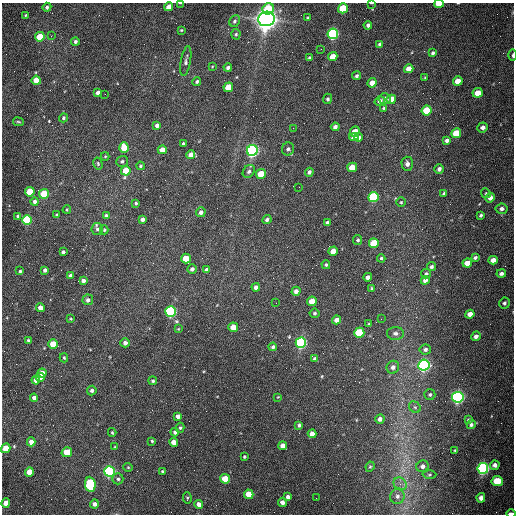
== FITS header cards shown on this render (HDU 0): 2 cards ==
NAXIS1  =                  512 /fastest changing axis
NAXIS2  =                  512 /next to fastest changing axis

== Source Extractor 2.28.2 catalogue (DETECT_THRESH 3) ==
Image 512 x 512 px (HDU 0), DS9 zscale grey, 1 PNG px = 1 image px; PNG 516 x 516 px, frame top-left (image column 1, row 512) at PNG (2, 3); each listed source drawn as its Kron ellipse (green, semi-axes under 4 px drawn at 4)
Background 1560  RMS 24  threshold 71.5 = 3 sigma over >= 5 px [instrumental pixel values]
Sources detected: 199; all 199 listed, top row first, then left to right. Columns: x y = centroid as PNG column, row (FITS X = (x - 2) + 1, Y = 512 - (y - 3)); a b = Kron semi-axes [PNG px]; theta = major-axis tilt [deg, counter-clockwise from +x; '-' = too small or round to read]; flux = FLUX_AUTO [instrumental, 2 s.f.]
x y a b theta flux
180 3 3 2 - 1.4e+03
371 3 3 2 - 1.3e+03
439 4 5 3 - 4.0e+04
47 7 4 4 - 3.6e+03
169 7 4 4 - 1.4e+04
343 8 5 4 - 6.8e+04
268 9 6 5 - 5.5e+04
25 15 4 3 - 1.6e+03
308 18 3 3 - 2.4e+03
266 19 8 7 - 2.1e+06
235 21 6 5 - 3.5e+03
368 25 4 4 - 3.9e+03
181 30 4 3 - 1.6e+03
236 34 5 4 - 2.4e+03
333 34 5 5 - 3.5e+05
51 36 3 2 - 1.6e+03
40 37 5 4 - 4.4e+04
75 41 4 4 - 3.6e+03
380 44 4 4 - 2.9e+03
321 49 2 2 - 7.7e+02
433 53 4 3 - 3.3e+03
513 55 6 2 90 3.3e+03
333 57 5 4 - 2.3e+04
309 58 3 3 - 2.0e+03
186 61 15 5 80 5.6e+03
212 66 4 3 - 1.3e+03
228 67 4 3 - 4.4e+03
409 69 5 4 - 1.4e+04
357 76 4 4 - 3.1e+03
425 78 3 3 - 1.5e+03
36 80 4 4 - 2.4e+04
458 81 5 4 - 1.8e+04
197 82 4 3 - 3.3e+03
372 83 5 4 - 1.2e+04
228 87 5 4 - 3.4e+04
98 93 4 4 - 7.6e+03
478 93 5 4 - 2.6e+04
105 94 2 2 - 7.2e+02
328 99 5 4 - 2.7e+03
385 99 6 5 - 7.6e+03
391 99 5 4 - 2.2e+04
380 101 5 4 - 4.9e+03
384 108 4 4 - 1.7e+03
427 110 5 4 - 6.6e+04
63 118 5 4 - 2.8e+03
18 122 5 3 - 1.6e+03
157 125 4 4 - 5.6e+03
335 127 4 4 - 6.3e+03
483 127 5 5 - 6.0e+03
293 128 2 2 - 7.4e+02
355 132 5 4 - 2.7e+04
456 133 5 4 - 4.8e+04
354 137 5 4 - 1.3e+04
359 137 4 3 - 4.3e+03
447 140 4 4 - 5.1e+03
183 144 3 3 - 2.6e+03
124 148 5 4 - 4.4e+04
288 149 6 6 - 4.3e+03
162 150 4 4 - 1.5e+04
252 150 5 5 - 7.0e+05
191 155 4 4 - 1.3e+04
105 156 4 4 - 1.6e+03
122 161 6 5 - 3.4e+03
98 164 6 4 -75 2.4e+03
407 164 7 5 -88 6.3e+03
140 166 4 3 - 2.2e+03
352 167 5 4 - 2.9e+04
439 169 5 4 - 5.4e+03
126 171 5 4 - 4.1e+04
249 171 7 5 55 4.2e+03
309 172 4 4 - 4.0e+03
261 174 5 5 - 3.8e+04
299 187 2 2 - 1.0e+03
30 192 4 4 - 7.0e+04
444 193 4 3 - 3.1e+03
486 193 5 4 - 2.0e+03
44 194 5 4 - 8.2e+04
373 197 5 5 - 1.7e+05
490 198 5 4 - 9.0e+03
35 202 4 4 - 6.0e+03
401 202 4 4 - 1.8e+03
136 203 3 3 - 2.5e+03
501 209 6 5 - 5.3e+03
67 210 4 3 - 1.7e+03
201 212 5 4 - 5.5e+03
57 215 3 3 - 1.9e+03
481 215 3 3 - 2.6e+03
18 216 4 4 - 2.7e+03
106 216 4 3 - 3.7e+03
142 219 4 4 - 5.4e+03
27 220 5 4 - 1.4e+05
267 220 5 4 - 4.2e+03
327 223 3 3 - 3.2e+03
97 229 6 5 - 3.7e+03
104 230 4 3 - 2.0e+03
358 240 5 4 - 2.6e+03
374 243 5 5 - 6.6e+04
333 251 5 4 - 1.6e+04
63 252 4 3 - 3.9e+03
475 257 4 3 - 3.2e+03
186 258 5 4 - 3.4e+04
381 258 4 3 - 2.5e+03
493 260 5 4 - 1.1e+04
467 263 5 4 - 1.9e+04
326 265 4 4 - 2.2e+03
431 267 4 4 - 3.5e+03
192 269 5 4 - 4.5e+03
45 270 4 4 - 5.6e+03
207 270 4 4 - 6.3e+03
20 271 3 3 - 2.6e+03
501 273 5 4 - 5.3e+03
426 274 5 4 - 3.1e+03
70 276 4 4 - 6.7e+03
368 277 4 4 - 6.8e+03
425 280 4 4 - 6.5e+03
83 281 4 4 - 6.3e+03
256 287 4 4 - 5.4e+03
372 288 4 2 - 1.5e+03
296 291 4 4 - 8.0e+03
88 300 5 5 - 5.6e+03
312 301 5 4 - 3.1e+04
276 303 2 2 - 1.0e+03
504 303 5 5 - 3.3e+03
40 308 4 4 - 1.4e+04
171 312 5 5 - 3.5e+05
314 313 5 4 - 2.6e+03
470 314 4 4 - 1.2e+04
71 319 3 2 - 1.4e+03
381 319 2 2 - 9.7e+02
337 320 4 4 - 1.1e+04
369 324 3 3 - 2.1e+03
233 327 5 4 - 2.3e+04
178 329 3 3 - 1.3e+03
359 333 5 5 - 1.0e+05
395 333 8 6 2 5.2e+03
476 336 5 4 - 5.9e+03
28 340 4 3 - 2.5e+03
125 343 4 4 - 6.3e+03
301 343 5 5 - 4.3e+05
53 344 4 4 - 5.0e+04
273 347 4 4 - 3.4e+03
425 349 6 5 - 4.8e+03
64 358 4 3 - 2.1e+03
315 359 4 4 - 6.1e+03
424 365 5 5 - 5.7e+05
393 367 6 6 - 6.4e+03
42 373 4 4 - 1.7e+04
40 377 4 4 - 1.5e+04
36 380 4 4 - 9.2e+03
153 381 4 4 - 2.8e+03
92 391 5 4 - 3.6e+03
430 394 5 5 - 2.7e+03
278 397 3 2 - 1.1e+03
458 397 5 5 - 6.3e+05
34 398 4 4 - 5.9e+03
415 407 6 5 - 2.9e+03
178 416 4 4 - 7.4e+03
380 419 5 4 - 6.3e+03
468 420 4 4 - 2.6e+03
299 425 4 3 - 3.0e+03
471 425 4 4 - 3.3e+03
180 428 5 4 - 2.5e+03
112 432 4 3 - 1.9e+03
175 432 4 4 - 4.8e+03
312 434 4 4 - 1.2e+04
152 441 3 3 - 2.0e+03
31 442 4 4 - 1.0e+04
174 442 4 4 - 1.4e+04
283 446 4 4 - 1.3e+04
115 447 3 2 - 1.2e+03
6 448 5 4 - 3.0e+04
455 450 4 3 - 1.4e+03
67 452 5 5 - 4.1e+04
244 457 3 3 - 2.0e+03
495 465 5 4 - 6.2e+03
422 466 6 6 - 6.6e+03
128 467 4 4 - 1.6e+03
370 467 5 4 - 2.1e+03
483 468 5 5 - 5.0e+05
109 471 5 5 - 4.5e+05
162 471 3 3 - 1.9e+03
29 472 4 4 - 2.7e+04
429 475 7 3 1 2.1e+03
118 479 5 5 - 3.5e+03
225 479 5 4 - 4.2e+04
497 481 5 5 - 4.5e+04
90 484 8 5 -83 1.7e+05
400 484 7 6 - 5.6e+03
249 494 5 4 - 3.3e+04
397 496 8 7 - 6.7e+03
288 497 4 4 - 5.8e+03
187 498 6 4 -86 2.0e+03
316 498 2 2 - 3.3e+03
481 498 5 4 - 6.2e+03
282 502 4 4 - 8.7e+03
6 503 4 4 - 1.9e+04
94 504 4 4 - 7.2e+03
199 504 4 4 - 1.1e+04
511 513 5 2 - 7.8e+03
At the frame edge (FLAGS 8, measured only in part): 6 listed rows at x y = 180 3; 371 3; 439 4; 513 55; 6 448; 511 513